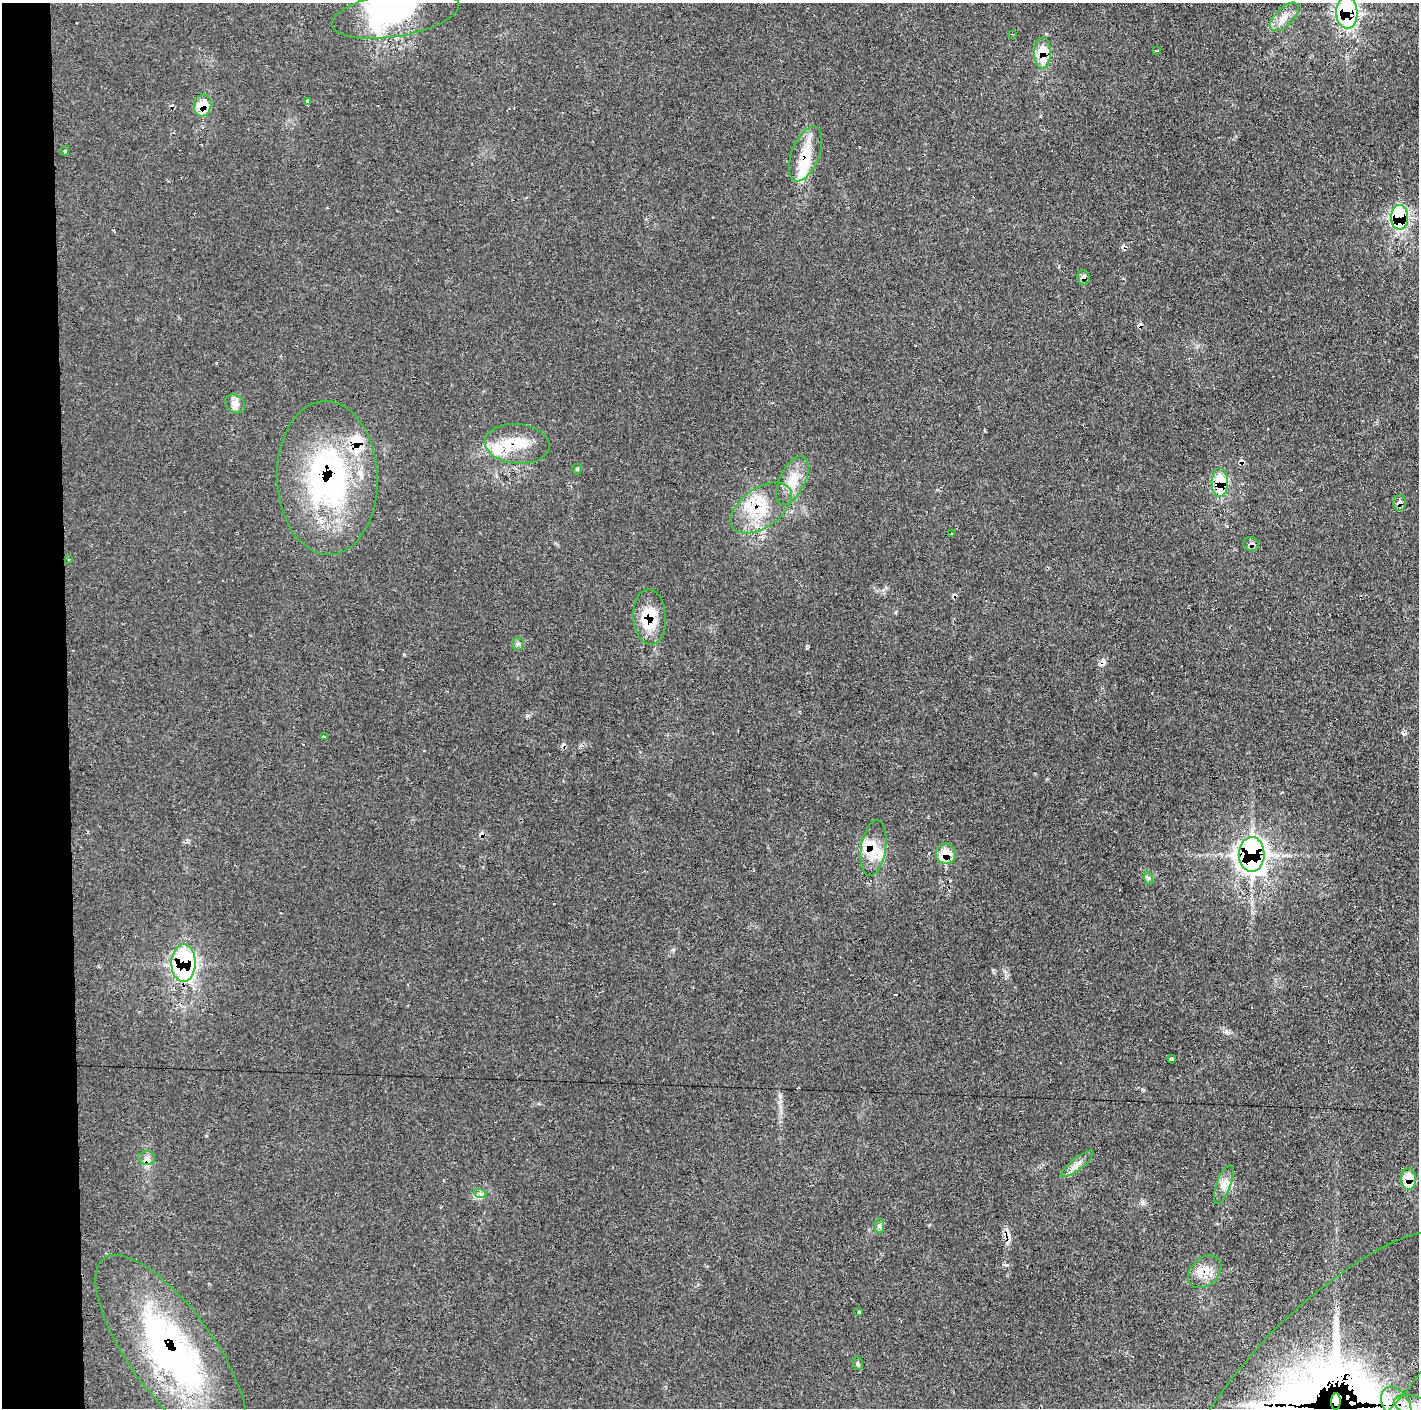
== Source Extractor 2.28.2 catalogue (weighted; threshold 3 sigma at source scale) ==
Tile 4 of 3 x 3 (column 1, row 2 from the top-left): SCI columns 2-1418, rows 1407-2812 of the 4253 x 4228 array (HDU 1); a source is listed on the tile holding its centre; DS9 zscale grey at full resolution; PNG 1421 x 1410 px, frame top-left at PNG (2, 3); each listed source drawn as its Kron ellipse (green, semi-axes under 4 px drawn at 4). Shown black and unused: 5% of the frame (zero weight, under 2 of 3 exposures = <1% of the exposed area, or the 3 px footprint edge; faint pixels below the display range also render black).
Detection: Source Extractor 2.28.2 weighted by HDU 2 'WHT'; one run over the whole footprint, this tile lists its part. Background 0.0829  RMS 0.0063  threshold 0.0285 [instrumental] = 3 sigma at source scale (4.5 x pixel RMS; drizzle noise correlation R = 1.50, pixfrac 1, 0.05/0.05 arcsec/px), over >= 5 px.
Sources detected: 75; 1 inside a brighter object's white glare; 15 cosmic-ray / hot-pixel residue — neither listed nor drawn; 13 inside a brighter listed object's ellipse — not listed separately; the other 46 listed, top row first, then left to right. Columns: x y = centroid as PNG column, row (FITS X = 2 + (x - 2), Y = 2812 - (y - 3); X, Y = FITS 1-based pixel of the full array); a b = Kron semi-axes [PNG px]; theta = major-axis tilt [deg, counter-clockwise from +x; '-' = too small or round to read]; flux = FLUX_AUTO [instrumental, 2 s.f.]
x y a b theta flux
1347 12 16 10 -88 87
395 15 64 22 9 57
1284 17 18 9 45 6.6
1013 34 3 2 - 0.51
1157 50 3 3 - 1.1
1043 53 15 8 -90 18
308 102 4 3 - 24
203 105 11 8 82 12
65 151 4 3 - 0.69
805 154 29 14 69 16
1400 217 12 8 -89 84
1083 278 7 6 - 2.7
235 404 11 8 -38 3.8
517 444 32 19 -6 21
577 469 5 5 - 0.79
327 478 77 50 -88 150
792 481 26 12 64 12
1220 482 14 8 -89 30
1400 503 8 6 -88 2.3
761 508 34 20 35 25
952 533 3 3 - 2.4
1251 544 8 6 -21 2.7
69 559 4 2 - 0.49
649 617 27 16 -87 21
518 644 6 6 - 1.4
324 737 4 3 - 2.4
874 848 28 12 82 15
946 854 10 9 - 13
1252 854 17 13 -89 300
1148 878 7 4 -72 1.3
183 963 19 12 89 110
1172 1059 4 4 - 6.2
147 1158 8 7 - 2.5
1077 1164 20 6 39 4.4
1408 1179 11 7 -86 13
1224 1184 20 7 70 5.1
480 1193 7 4 -20 1.4
879 1226 7 4 90 1.4
1205 1272 19 13 43 11
859 1312 3 3 - 1.3
171 1351 115 42 -54 170
858 1363 7 5 -70 1.1
1327 1375 194 69 45 1100
1336 1402 8 4 87 2100
1396 1404 19 13 -56 12
1411 1405 18 9 -12 7.6
Overlapping masked pixels (flux is a lower limit): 23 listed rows (the first 20) at x y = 1347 12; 1043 53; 203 105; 805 154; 1400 217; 1083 278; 517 444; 327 478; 1220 482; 1400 503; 761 508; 1251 544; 649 617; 874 848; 946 854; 1252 854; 183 963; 1408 1179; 1205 1272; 171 1351
Isophote crosses this tile's border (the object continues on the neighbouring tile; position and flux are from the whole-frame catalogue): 3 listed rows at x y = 1347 12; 395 15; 1327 1375
Unlisted compact peaks at least as high as the median listed source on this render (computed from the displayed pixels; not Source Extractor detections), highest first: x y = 1007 1265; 1226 1032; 527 715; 673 950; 780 1096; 1142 1203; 1142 1089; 993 970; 404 655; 1227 526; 808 646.